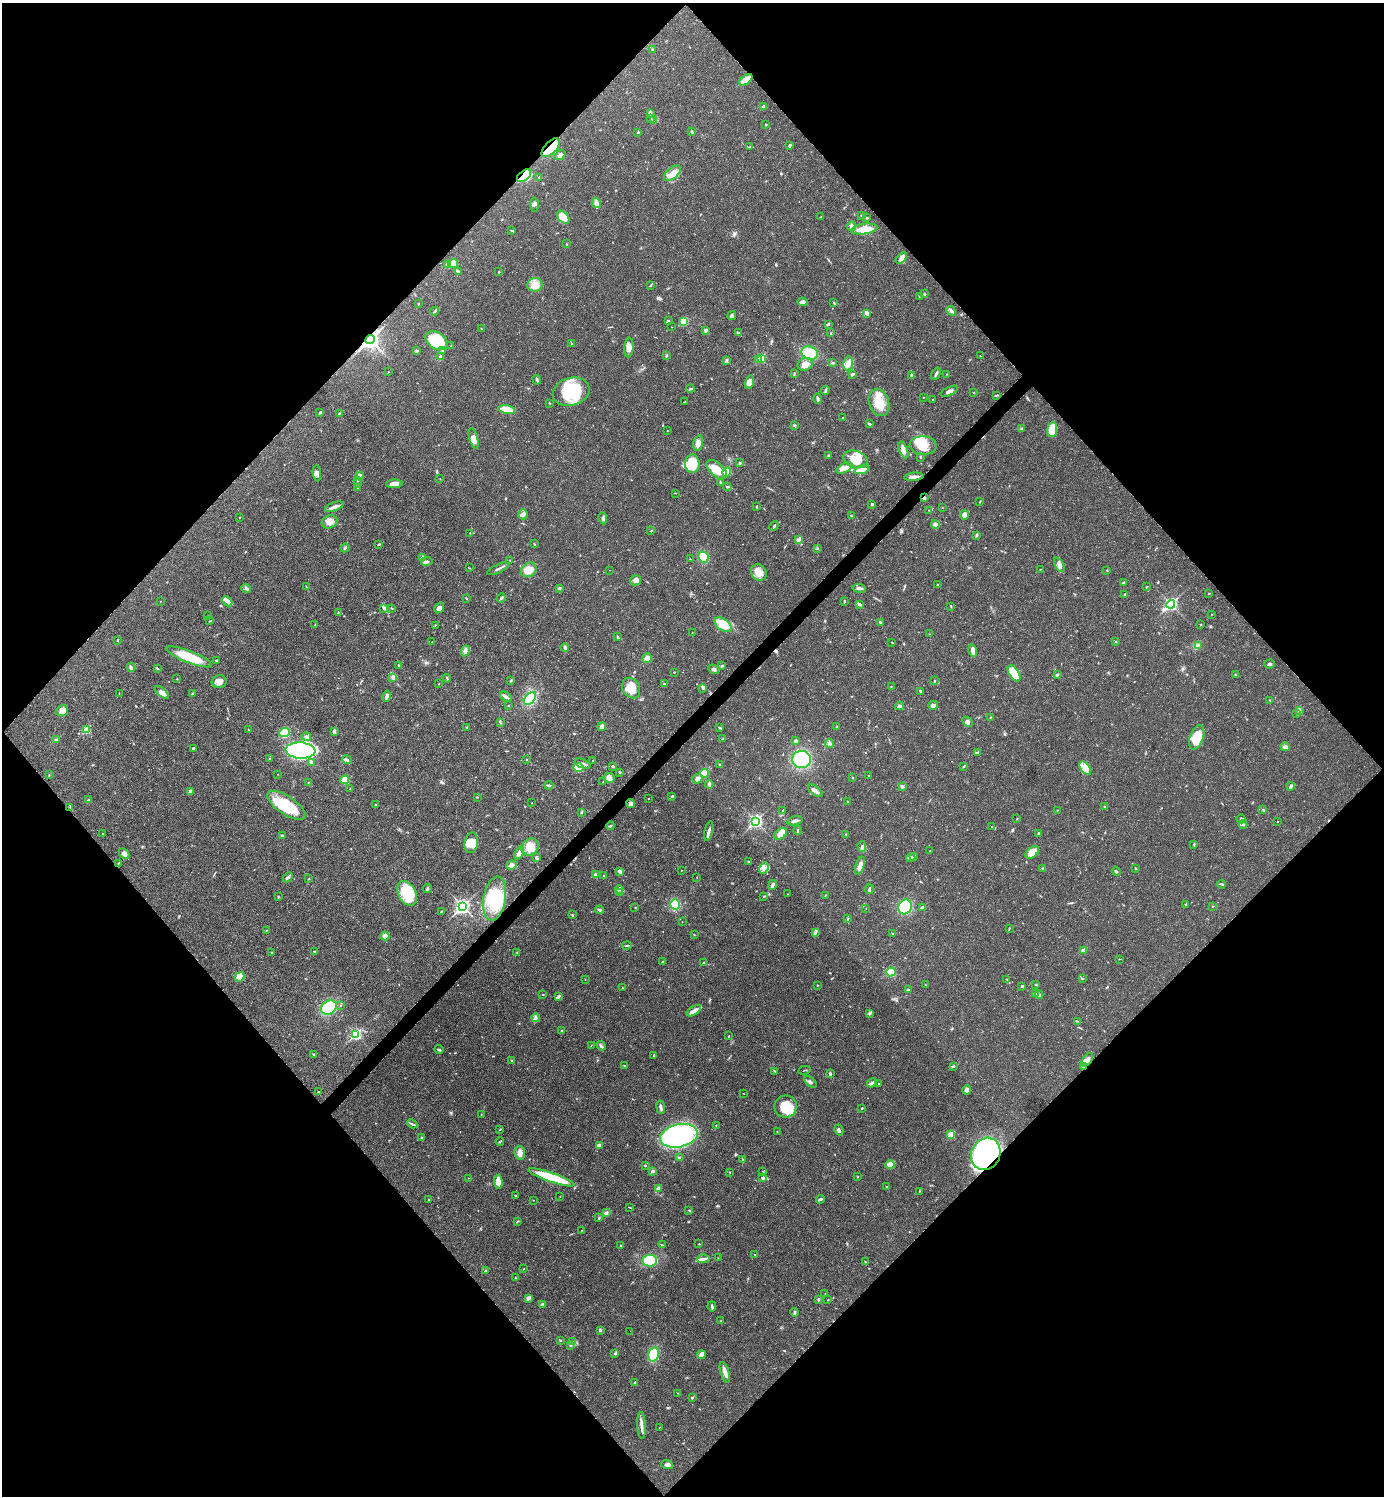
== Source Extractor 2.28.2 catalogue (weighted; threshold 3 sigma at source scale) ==
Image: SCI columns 299-5823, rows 1-5976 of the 5980 x 5981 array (HDU 1 of 3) = the unmasked area's bounding box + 8 px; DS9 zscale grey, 4 x 4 block average (1 PNG px = mean of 4 x 4 image px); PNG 1386 x 1498 px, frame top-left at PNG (2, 3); each listed source drawn as its Kron ellipse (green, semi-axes under 4 px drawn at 4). Shown black and unused: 51% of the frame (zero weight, under 3 of 4 exposures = <1% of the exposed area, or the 3 px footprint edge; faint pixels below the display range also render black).
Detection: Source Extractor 2.28.2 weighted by HDU 2 'WHT'. Background 0.0194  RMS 0.0023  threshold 0.0102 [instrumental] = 3 sigma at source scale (4.5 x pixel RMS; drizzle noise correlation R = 1.50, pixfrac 1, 0.05/0.05 arcsec/px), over >= 5 px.
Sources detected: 614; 1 too faint to see at this stretch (4 x 4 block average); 4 inside a brighter object's white glare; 2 cosmic-ray / hot-pixel residue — neither listed nor drawn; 10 coinciding with a brighter row at this scale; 37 inside a brighter listed object's ellipse — not listed separately; of the other 560, all 500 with FLUX_AUTO >= 0.396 (the completeness limit of this list) listed and drawn (60 fainter detections not listed), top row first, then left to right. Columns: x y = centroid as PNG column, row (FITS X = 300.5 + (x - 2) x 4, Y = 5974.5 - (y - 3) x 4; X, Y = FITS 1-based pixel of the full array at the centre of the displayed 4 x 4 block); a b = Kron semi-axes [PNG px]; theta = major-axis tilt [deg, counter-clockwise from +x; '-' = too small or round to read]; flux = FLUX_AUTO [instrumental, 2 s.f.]
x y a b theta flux
652 49 2 2 - 2.1
746 80 7 3 37 16
763 107 3 3 - 3.7
650 114 4 3 - 2.4
651 119 2 2 - 0.82
654 120 2 2 - 1.2
766 125 2 2 - 0.77
638 132 2 2 - 1.3
692 132 3 2 - 1.5
790 146 4 2 - 2.4
750 147 3 2 - 1
551 148 12 6 46 27
560 155 6 4 39 5
672 173 10 5 40 13
524 176 8 5 38 49
539 177 2 2 - 0.92
596 203 5 3 - 4.1
534 205 7 3 88 3.5
862 216 2 2 - 2.8
563 217 7 5 -46 23
821 217 2 2 - 0.7
867 218 3 2 - 0.94
851 226 5 3 - 4.6
864 229 13 5 7 19
512 230 4 2 - 1.2
566 244 2 2 - 0.7
901 258 7 3 45 5.5
453 263 5 4 - 11
448 264 3 2 - 13
458 271 3 2 - 1.7
499 272 2 2 - 0.78
535 285 7 6 - 12
650 285 3 2 - 1.1
924 294 3 2 - 1.3
919 296 2 2 - 0.44
803 302 5 4 - 4.3
834 303 2 2 - 1
418 304 3 2 - 0.73
435 311 4 2 - 1.8
951 311 5 3 - 2.8
867 313 4 3 - 4.4
732 316 5 3 - 2.8
668 321 2 2 - 3.3
684 321 3 3 - 23
828 324 3 2 - 1.8
671 327 2 2 - 0.49
481 329 2 2 - 0.62
706 330 3 3 - 2.7
738 333 3 2 - 1.3
831 333 2 2 - 0.48
370 340 5 3 - 460
437 341 12 8 -32 57
571 343 3 2 - 0.7
451 346 3 2 - 0.86
629 348 10 4 86 7.2
417 350 3 2 - 1.1
442 350 3 2 - 1.1
810 353 8 6 -20 33
666 355 3 2 - 1.3
980 356 2 2 - 0.47
440 357 2 2 - 5.9
761 358 2 2 - 49
759 359 3 2 - 8.3
726 360 3 2 - 1.2
833 363 3 2 - 1.1
848 363 7 5 81 6.6
805 364 8 6 25 12
388 372 2 2 - 0.72
794 374 3 2 - 1.1
852 374 4 2 - 2
936 374 6 2 60 3.1
947 374 2 2 - 0.69
912 375 2 2 - 5.9
537 380 5 2 - 2.4
749 382 7 4 77 9.1
690 389 4 2 - 1.5
825 390 4 2 - 2.3
949 391 9 3 26 4.8
571 392 18 14 16 72
974 393 2 2 - 0.91
996 395 4 2 - 1.3
923 397 2 2 - 0.54
818 399 5 3 - 2.8
933 399 2 2 - 0.91
684 402 3 2 - 0.61
879 402 14 10 -75 28
549 403 2 2 - 0.7
506 410 8 3 -9 36
320 413 2 2 - 3.7
339 413 4 2 - 1.3
843 418 2 2 - 0.83
869 424 4 2 - 1.8
794 425 4 2 - 1.4
1021 429 4 2 - 1.4
1052 430 7 5 82 33
667 431 2 2 - 0.48
474 438 10 4 -76 7.3
698 443 8 4 76 8
923 445 13 9 -3 23
903 450 9 4 -69 7.5
828 455 2 2 - 1
920 457 2 2 - 0.89
856 459 13 8 -19 25
740 463 3 2 - 1.8
692 464 9 7 -84 42
844 468 9 4 27 10
717 469 12 6 -41 22
862 469 8 4 20 7.5
727 472 5 4 - 16
317 473 8 3 -83 4.2
360 475 4 3 - 2.1
914 477 10 2 6 8.5
440 479 2 2 - 0.54
357 481 2 2 - 0.5
357 483 2 2 - 0.6
721 483 3 2 - 1.3
394 484 8 4 3 9.7
358 487 2 2 - 1.1
727 487 4 2 - 2
675 493 2 2 - 0.62
924 498 2 2 - 2.8
980 502 3 2 - 0.79
872 504 3 2 - 1.8
757 506 3 2 - 0.9
334 507 10 3 20 5.1
942 507 2 2 - 0.51
929 510 2 2 - 0.49
523 514 5 4 - 4.4
965 515 4 4 - 6.9
851 516 3 2 - 0.86
239 517 2 2 - 0.44
603 518 6 2 -84 3
330 522 8 6 22 8.8
935 524 4 3 - 2.7
774 526 5 2 - 2.1
651 531 2 2 - 0.55
470 533 2 2 - 0.67
976 535 3 2 - 1.3
799 540 4 3 - 3.2
379 544 3 2 - 1.4
534 544 2 2 - 0.77
345 548 5 2 - 1.4
817 549 2 2 - 0.61
422 557 4 2 - 2.1
703 557 6 5 - 23
690 559 2 2 - 0.51
510 560 2 2 - 0.72
427 561 6 3 10 2.9
1059 565 8 4 -62 5.6
469 568 2 2 - 0.71
498 569 11 2 26 4.1
1041 569 3 2 - 0.54
529 570 8 6 33 18
609 570 2 2 - 0.55
1107 570 2 2 - 0.6
759 572 8 7 - 14
635 580 5 5 - 6
1123 583 3 2 - 2.4
937 584 2 2 - 0.74
306 587 2 2 - 0.62
1146 587 3 2 - 0.74
246 588 5 3 - 3.1
559 588 3 2 - 2.6
859 588 7 3 -7 3.7
1209 593 2 2 - 0.86
1125 595 3 2 - 1.1
501 598 5 2 - 2
466 599 3 2 - 0.75
160 601 2 2 - 0.54
227 601 5 4 - 4.4
844 601 4 2 - 1.6
859 604 3 2 - 4
1171 604 4 3 - 160
951 606 3 2 - 0.82
384 608 4 2 - 1.5
391 608 3 2 - 0.5
439 608 6 4 57 5.7
338 612 3 2 - 0.97
1212 614 2 2 - 0.41
208 616 2 2 - 0.46
210 621 2 2 - 0.51
880 622 3 2 - 1.5
1201 624 2 2 - 0.84
315 625 2 2 - 0.46
435 625 2 2 - 1.1
723 625 10 5 -35 25
692 632 2 2 - 0.45
929 634 2 2 - 0.59
618 636 3 2 - 0.96
117 640 2 2 - 1.7
1116 641 2 2 - 0.74
432 642 2 2 - 0.44
892 642 2 2 - 0.48
1198 645 3 2 - 1.1
565 647 4 3 - 2.6
973 650 6 3 -74 8.1
465 651 5 3 - 3.7
189 657 24 6 -21 46
647 658 5 4 - 5.8
216 661 3 2 - 1.2
1269 664 5 3 - 2.2
398 665 2 2 - 1.2
722 666 2 2 - 1.4
131 667 4 2 - 2.1
157 668 3 2 - 1
714 669 6 3 -31 3.4
674 672 2 2 - 0.73
1014 673 9 4 -57 50
1057 675 3 2 - 1.9
1235 675 3 2 - 0.51
393 677 3 2 - 1.6
447 678 4 2 - 1.3
177 679 2 2 - 0.6
511 680 3 2 - 0.86
219 681 7 6 - 7.7
934 681 2 2 - 0.99
439 684 2 2 - 0.66
664 684 2 2 - 1.8
891 687 2 2 - 0.78
631 688 11 8 -60 23
703 689 2 2 - 1.3
920 691 3 2 - 1.2
162 692 8 3 -40 8.3
119 693 2 2 - 0.42
192 694 2 2 - 1.2
386 696 6 3 77 3.9
506 697 6 2 -32 3.3
530 699 7 4 47 40
1270 700 2 2 - 0.65
508 705 2 2 - 0.45
933 705 5 3 - 4.5
900 706 4 3 - 3.5
1299 710 3 3 - 2.1
62 711 6 5 - 12
1296 714 2 2 - 0.62
991 717 3 2 - 0.96
500 722 4 2 - 1.1
967 722 6 3 -43 4.2
467 727 2 2 - 0.98
602 727 4 4 - 5.9
837 727 2 2 - 0.73
720 728 4 2 - 1.2
87 730 3 2 - 28
248 730 2 2 - 0.6
334 731 3 2 - 3.8
284 733 5 4 - 55
306 737 5 3 - 2.5
1197 737 13 6 70 33
56 739 4 2 - 1.2
723 739 3 2 - 2.3
796 741 3 2 - 2.8
829 743 4 3 - 2.8
1285 747 4 3 - 4.4
193 748 4 2 - 1.7
300 751 15 8 -4 340
977 753 3 2 - 1.8
270 758 2 2 - 0.57
526 759 2 2 - 0.61
802 759 9 8 - 85
347 760 5 2 - 2.6
593 760 2 2 - 0.7
312 762 4 3 - 2.9
583 764 8 3 -23 4.3
719 764 2 2 - 0.96
613 766 2 2 - 2.4
964 766 4 2 - 1.2
578 767 5 3 - 27
1085 768 8 4 -54 9.7
619 772 2 2 - 1.3
704 773 4 4 - 37
278 774 2 2 - 0.5
49 775 3 2 - 0.72
868 776 2 2 - 0.88
852 777 2 2 - 0.68
609 778 5 5 - 6.3
697 779 5 4 - 5.4
345 780 4 3 - 21
603 782 2 2 - 0.6
308 783 2 2 - 0.53
709 784 4 3 - 2.9
549 785 4 3 - 2.2
902 786 3 3 - 2.6
1291 786 4 2 - 2.6
350 789 2 2 - 0.68
815 791 8 3 -39 6.9
190 792 4 2 - 5.2
672 796 3 2 - 1.5
477 797 2 2 - 0.56
648 798 2 2 - 0.71
89 800 3 2 - 2
848 802 2 2 - 0.94
531 803 2 2 - 0.42
376 804 3 2 - 1.1
630 804 4 4 - 2.8
286 805 22 9 -34 56
1104 806 2 2 - 0.65
70 807 2 2 - 0.66
783 810 3 2 - 1.1
1057 810 2 2 - 0.55
1263 810 2 2 - 0.69
581 812 3 2 - 0.98
1017 819 2 2 - 0.82
1241 819 4 4 - 3.1
756 821 3 2 - 260
795 821 8 2 16 4.9
1278 822 2 2 - 0.58
1243 825 4 2 - 2.2
610 826 4 2 - 1.2
991 827 2 2 - 0.54
798 830 4 2 - 0.95
709 831 10 2 75 4.6
103 833 2 2 - 0.67
1038 833 3 2 - 1.7
781 834 7 5 37 12
846 834 2 2 - 0.56
282 836 4 2 - 2
471 843 10 6 80 18
1194 844 3 2 - 0.86
862 846 5 3 - 3.1
530 847 9 7 43 18
930 851 2 2 - 0.56
1032 852 8 5 42 18
124 853 6 4 -47 5.6
519 853 7 4 70 5.2
914 857 3 3 - 1.8
537 858 3 2 - 3.2
911 858 5 2 - 2.4
748 861 2 2 - 1.2
118 863 3 2 - 0.53
512 865 5 3 - 3.5
860 866 9 3 73 9.2
764 868 6 4 67 5.9
1043 868 2 2 - 0.71
1136 869 2 2 - 1.3
681 870 2 2 - 0.53
620 871 4 3 - 2.4
1116 871 4 2 - 1.2
595 874 4 3 - 2.5
604 876 2 2 - 0.94
288 877 5 3 - 3.2
697 877 2 2 - 0.42
309 879 2 2 - 0.54
1222 884 4 2 - 1.5
773 885 5 2 - 3.1
427 888 4 2 - 2
619 889 4 3 - 3.2
869 889 5 2 - 2.4
619 892 2 2 - 0.76
407 893 13 9 -61 46
787 894 2 2 - 0.52
825 895 2 2 - 0.62
764 896 3 2 - 1
278 897 2 2 - 0.8
495 898 22 11 80 59
675 904 5 4 - 43
1185 905 2 2 - 0.57
1212 906 2 2 - 0.56
463 907 4 3 - 320
635 907 2 2 - 0.59
905 907 7 6 - 57
922 907 3 2 - 2.1
866 908 2 2 - 0.43
599 910 4 2 - 2.2
441 911 2 2 - 0.58
572 915 2 2 - 1.1
848 919 3 2 - 0.88
682 922 2 2 - 0.41
1009 928 2 2 - 0.86
266 930 2 2 - 0.61
815 933 4 2 - 2.1
694 934 2 2 - 0.51
893 934 2 2 - 0.54
385 936 4 4 - 7.6
627 946 4 2 - 1.3
1083 950 4 3 - 3.6
314 951 3 2 - 1.2
271 952 2 2 - 0.76
517 952 2 2 - 0.45
1119 959 2 2 - 0.47
663 962 2 2 - 0.73
704 962 2 2 - 2.4
891 972 5 4 - 24
240 977 5 4 - 23
1082 978 2 2 - 0.84
585 979 2 2 - 0.44
1007 980 2 2 - 0.67
1036 984 3 2 - 1.4
817 985 2 2 - 0.69
925 985 2 2 - 0.54
1022 986 2 2 - 2.2
622 988 2 2 - 0.6
908 990 3 3 - 2.4
1035 993 3 3 - 2.7
543 995 2 2 - 0.55
1039 995 4 2 - 2.4
558 997 4 2 - 2.2
341 1005 2 2 - 0.76
329 1007 8 6 34 72
694 1011 8 4 32 6.2
869 1013 3 3 - 1.9
536 1018 4 3 - 2.8
1077 1021 3 2 - 1.1
562 1031 3 2 - 1.8
356 1034 3 2 - 140
729 1036 2 2 - 0.71
591 1045 2 2 - 0.61
601 1046 5 3 - 2.7
439 1050 4 2 - 1.7
314 1055 4 2 - 1
654 1055 2 2 - 1.1
1087 1060 7 4 54 5.3
512 1061 3 2 - 1.6
624 1066 2 2 - 0.7
953 1066 3 2 - 1.5
1083 1067 3 2 - 1.5
804 1070 6 2 12 0.89
775 1071 4 2 - 1.1
830 1074 3 2 - 2.6
811 1082 7 2 -40 2.8
872 1083 5 3 - 2.9
879 1084 2 2 - 1.1
967 1090 5 3 - 5.4
318 1092 2 2 - 1.2
744 1094 3 2 - 0.4
786 1106 11 11 - 38
661 1107 6 2 -82 3.8
862 1108 3 2 - 1
481 1114 2 2 - 0.58
412 1124 5 2 - 2.1
716 1125 2 2 - 0.6
500 1129 3 2 - 1
839 1130 5 3 - 3.5
777 1132 2 2 - 0.41
951 1134 2 2 - 29
679 1136 19 11 11 180
422 1138 2 2 - 1.3
500 1141 4 2 - 1.3
599 1145 3 3 - 4.7
520 1153 7 5 -83 8
986 1154 16 14 64 270
679 1157 3 2 - 1.3
743 1160 3 2 - 0.97
890 1165 5 3 - 18
645 1166 2 2 - 1.2
653 1171 2 2 - 6
730 1172 2 2 - 0.51
763 1172 3 2 - 0.73
857 1176 2 2 - 0.73
551 1177 24 4 -19 67
469 1178 3 2 - 0.96
762 1178 4 3 - 2.5
498 1182 7 3 -88 14
887 1187 2 2 - 1
658 1189 4 3 - 4.9
919 1191 2 2 - 0.6
515 1195 2 2 - 1.1
560 1197 2 2 - 0.43
820 1199 4 3 - 2.4
429 1200 2 2 - 0.86
533 1200 2 2 - 0.47
630 1207 3 2 - 0.76
689 1210 3 2 - 1.1
606 1213 3 2 - 1.5
599 1218 3 2 - 1.3
518 1221 3 2 - 0.92
582 1230 2 2 - 0.59
699 1244 2 2 - 0.73
621 1245 3 2 - 0.98
662 1245 4 2 - 1
755 1254 2 2 - 0.59
718 1258 2 2 - 0.4
703 1259 6 3 3 4.7
650 1261 7 6 - 40
865 1261 2 2 - 0.58
524 1269 2 2 - 0.55
485 1270 2 2 - 2.5
515 1278 2 2 - 0.62
825 1293 2 2 - 0.45
528 1298 4 3 - 3.9
818 1299 3 2 - 2.4
828 1300 2 2 - 0.41
542 1305 3 2 - 3.9
712 1306 5 2 - 2.4
795 1312 4 2 - 2.5
721 1321 2 2 - 0.62
600 1330 3 3 - 1.6
630 1331 2 2 - 2
561 1341 2 2 - 0.48
573 1342 3 2 - 1.1
571 1346 2 2 - 0.92
615 1354 3 2 - 1.4
654 1354 7 5 74 30
701 1355 4 3 - 8.6
725 1372 11 3 -74 8.6
635 1382 3 2 - 1.2
677 1393 2 2 - 0.56
692 1397 2 2 - 2.4
641 1425 13 3 -87 6.8
659 1427 2 2 - 0.55
667 1465 6 3 -20 3.5
Overlapping masked pixels (flux is a lower limit): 6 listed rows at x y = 551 148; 524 176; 370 340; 924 498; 1083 1067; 986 1154
Diffuse or blended objects may show on this block-average render without a row.